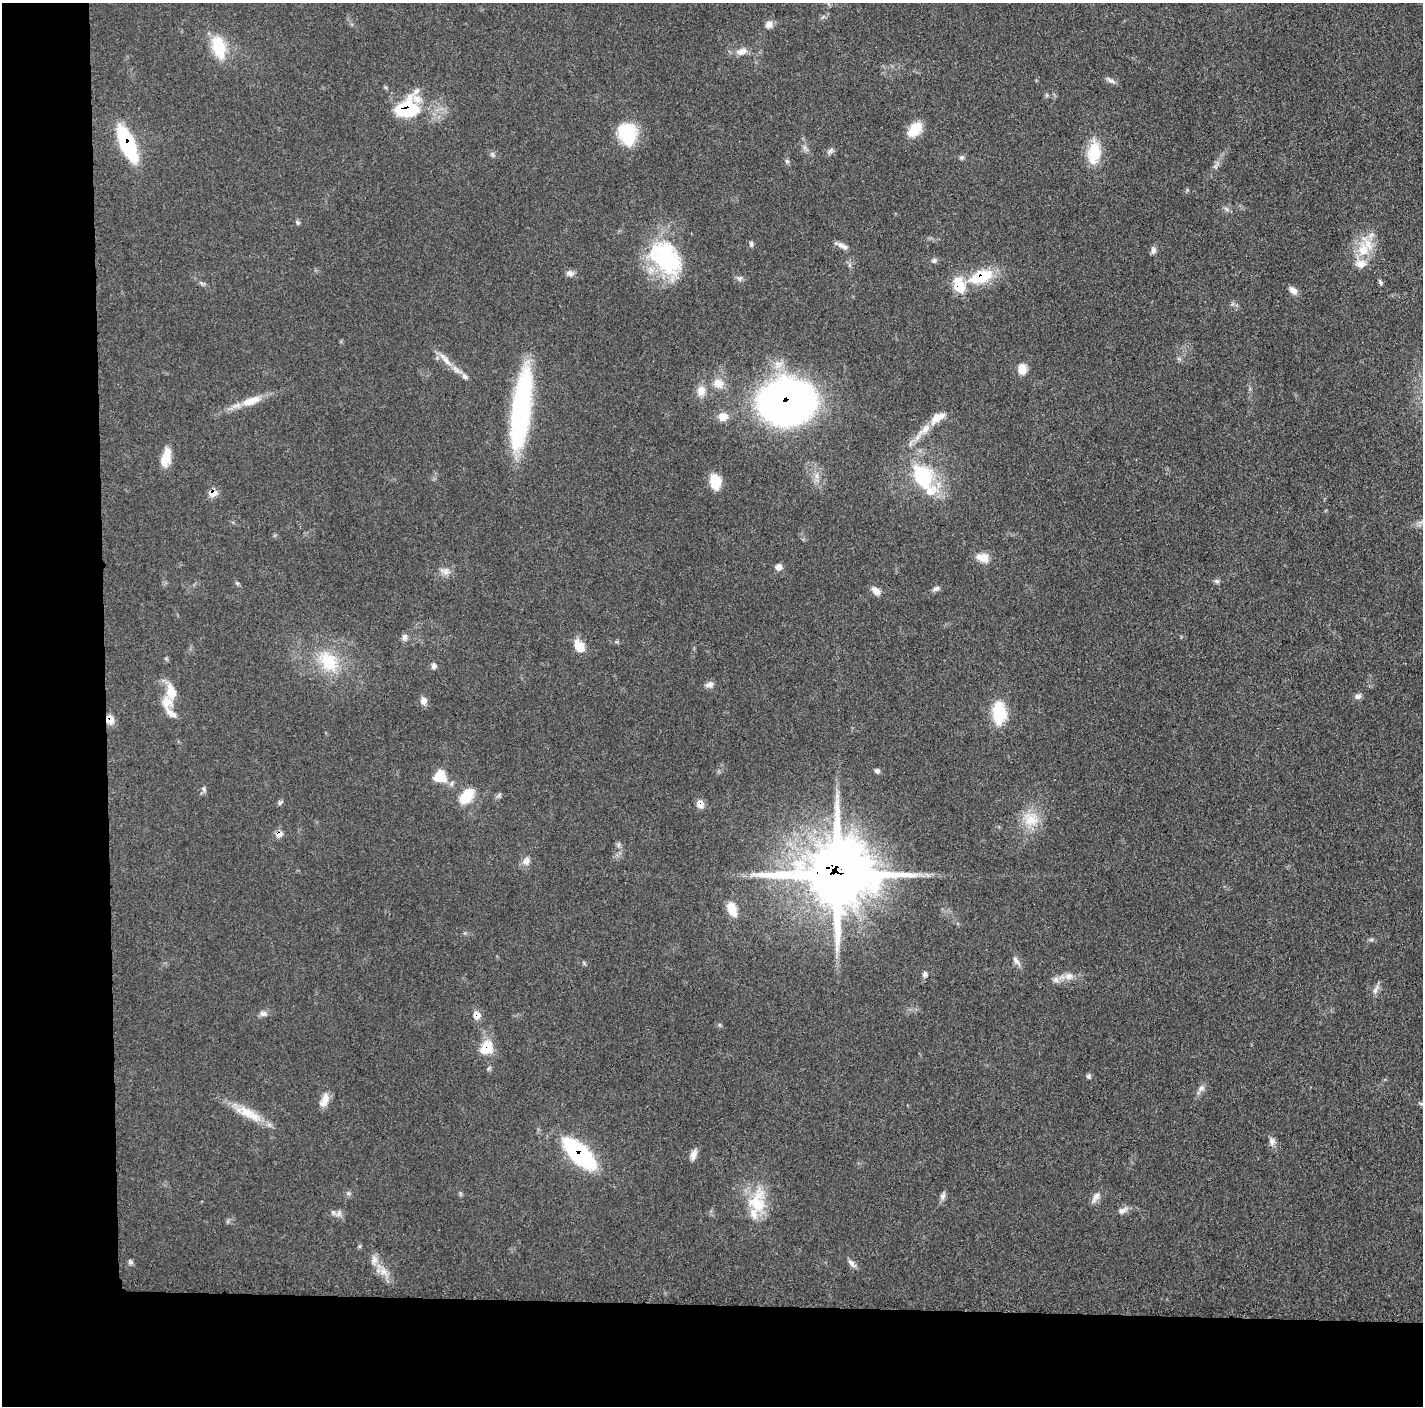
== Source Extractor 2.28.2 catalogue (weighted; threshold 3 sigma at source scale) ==
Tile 7 of 3 x 3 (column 1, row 3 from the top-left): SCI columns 6-1426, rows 18-1421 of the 4272 x 4250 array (HDU 1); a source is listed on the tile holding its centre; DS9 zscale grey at full resolution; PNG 1425 x 1408 px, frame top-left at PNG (2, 3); no overlay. Shown black and unused: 14% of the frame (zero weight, under 3 of 5 exposures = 1% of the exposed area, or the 3 px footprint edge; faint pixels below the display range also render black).
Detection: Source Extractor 2.28.2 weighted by HDU 2 'WHT'; one run over the whole footprint, this tile lists its part. Background 0.0482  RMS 0.0054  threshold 0.0243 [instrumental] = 3 sigma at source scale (4.5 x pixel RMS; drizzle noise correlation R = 1.50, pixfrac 1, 0.05/0.05 arcsec/px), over >= 5 px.
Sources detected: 98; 5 inside a brighter listed object's ellipse — not listed separately; the other 93 listed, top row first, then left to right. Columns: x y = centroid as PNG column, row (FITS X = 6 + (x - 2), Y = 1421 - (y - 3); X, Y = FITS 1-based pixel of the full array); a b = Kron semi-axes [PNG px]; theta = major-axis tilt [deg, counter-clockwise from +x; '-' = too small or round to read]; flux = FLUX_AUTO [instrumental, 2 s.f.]
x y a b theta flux
769 24 10 9 - 2.8
219 47 24 13 -74 20
742 51 15 9 16 4.3
1111 80 12 5 -23 1.9
417 91 12 6 52 2.8
407 109 21 15 9 43
915 129 17 11 47 13
628 134 22 17 -82 31
127 144 27 10 -66 66
831 150 11 4 46 1.5
1094 153 28 15 81 16
492 154 8 4 -59 1.1
962 158 6 6 - 1.2
787 161 6 4 44 0.81
297 222 7 4 -33 0.83
751 244 8 5 82 1.1
845 247 20 6 -26 2.8
1153 250 9 7 87 1.9
1363 250 19 15 80 14
666 257 45 29 -48 58
934 260 7 6 - 1.2
570 273 10 7 -17 2.4
981 276 26 13 20 23
740 279 8 5 56 1.2
1380 282 8 4 -68 0.92
1293 290 11 8 -32 2.8
446 361 21 7 -48 5.5
1022 369 11 8 86 6.8
465 376 10 7 -41 2
718 383 14 13 - 5.8
701 391 13 11 89 5.1
251 401 28 10 20 9.7
787 402 45 37 7 270
521 409 76 16 83 110
723 417 12 9 14 5.2
924 430 22 9 42 7.8
166 458 23 10 75 8.9
923 477 44 28 -61 39
715 482 18 12 -82 9.5
213 493 8 6 25 6.1
983 558 17 10 -12 6.2
779 567 8 6 37 3.2
446 571 10 9 - 3
1217 581 8 5 -20 1.1
936 589 10 5 25 1.6
876 591 12 8 -39 3.8
405 637 9 7 77 2.1
579 646 15 10 -56 8.3
328 662 30 21 -48 22
434 666 7 6 - 1.7
709 684 11 8 15 2.4
171 691 22 13 -79 9.8
1358 696 9 7 16 2
424 701 9 8 - 2.9
171 713 23 7 -41 4.3
999 713 27 15 -86 19
109 719 9 8 - 5.1
877 771 7 6 - 1.4
440 777 17 16 - 9.4
204 789 7 5 -70 1.2
466 796 21 12 49 12
280 803 6 5 - 1.1
700 804 10 9 - 3.8
1031 820 20 15 1 11
279 834 8 7 - 4
527 861 12 7 57 3.1
837 875 24 22 5 3500
732 909 19 10 -69 7.8
1371 940 7 4 19 0.9
1016 960 13 6 -56 2.4
925 974 8 6 -79 1.4
1069 976 11 9 12 3.8
1056 979 9 8 - 2.3
1375 990 15 5 64 2.3
263 1013 10 7 2 2.1
477 1016 10 9 - 3.5
487 1048 18 14 55 11
1089 1076 7 5 40 1.1
1201 1088 9 7 24 2.2
324 1100 19 9 68 5.5
1421 1104 8 3 -14 0.83
246 1112 31 13 -22 13
1272 1142 9 8 - 2.4
579 1154 32 13 -44 78
693 1155 14 7 71 3
942 1196 8 7 - 1.8
1096 1197 17 7 59 2.9
757 1202 34 20 84 22
1122 1210 14 7 23 2.8
339 1214 8 6 70 1.9
374 1260 14 6 89 3.2
852 1263 13 6 -51 2.2
383 1271 10 8 -43 3.8
Overlapping masked pixels (flux is a lower limit): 12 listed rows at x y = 407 109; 127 144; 981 276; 787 402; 213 493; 109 719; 700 804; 279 834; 837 875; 477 1016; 487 1048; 579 1154
Isophote crosses this tile's border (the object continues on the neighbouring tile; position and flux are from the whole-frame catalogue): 1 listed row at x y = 1421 1104